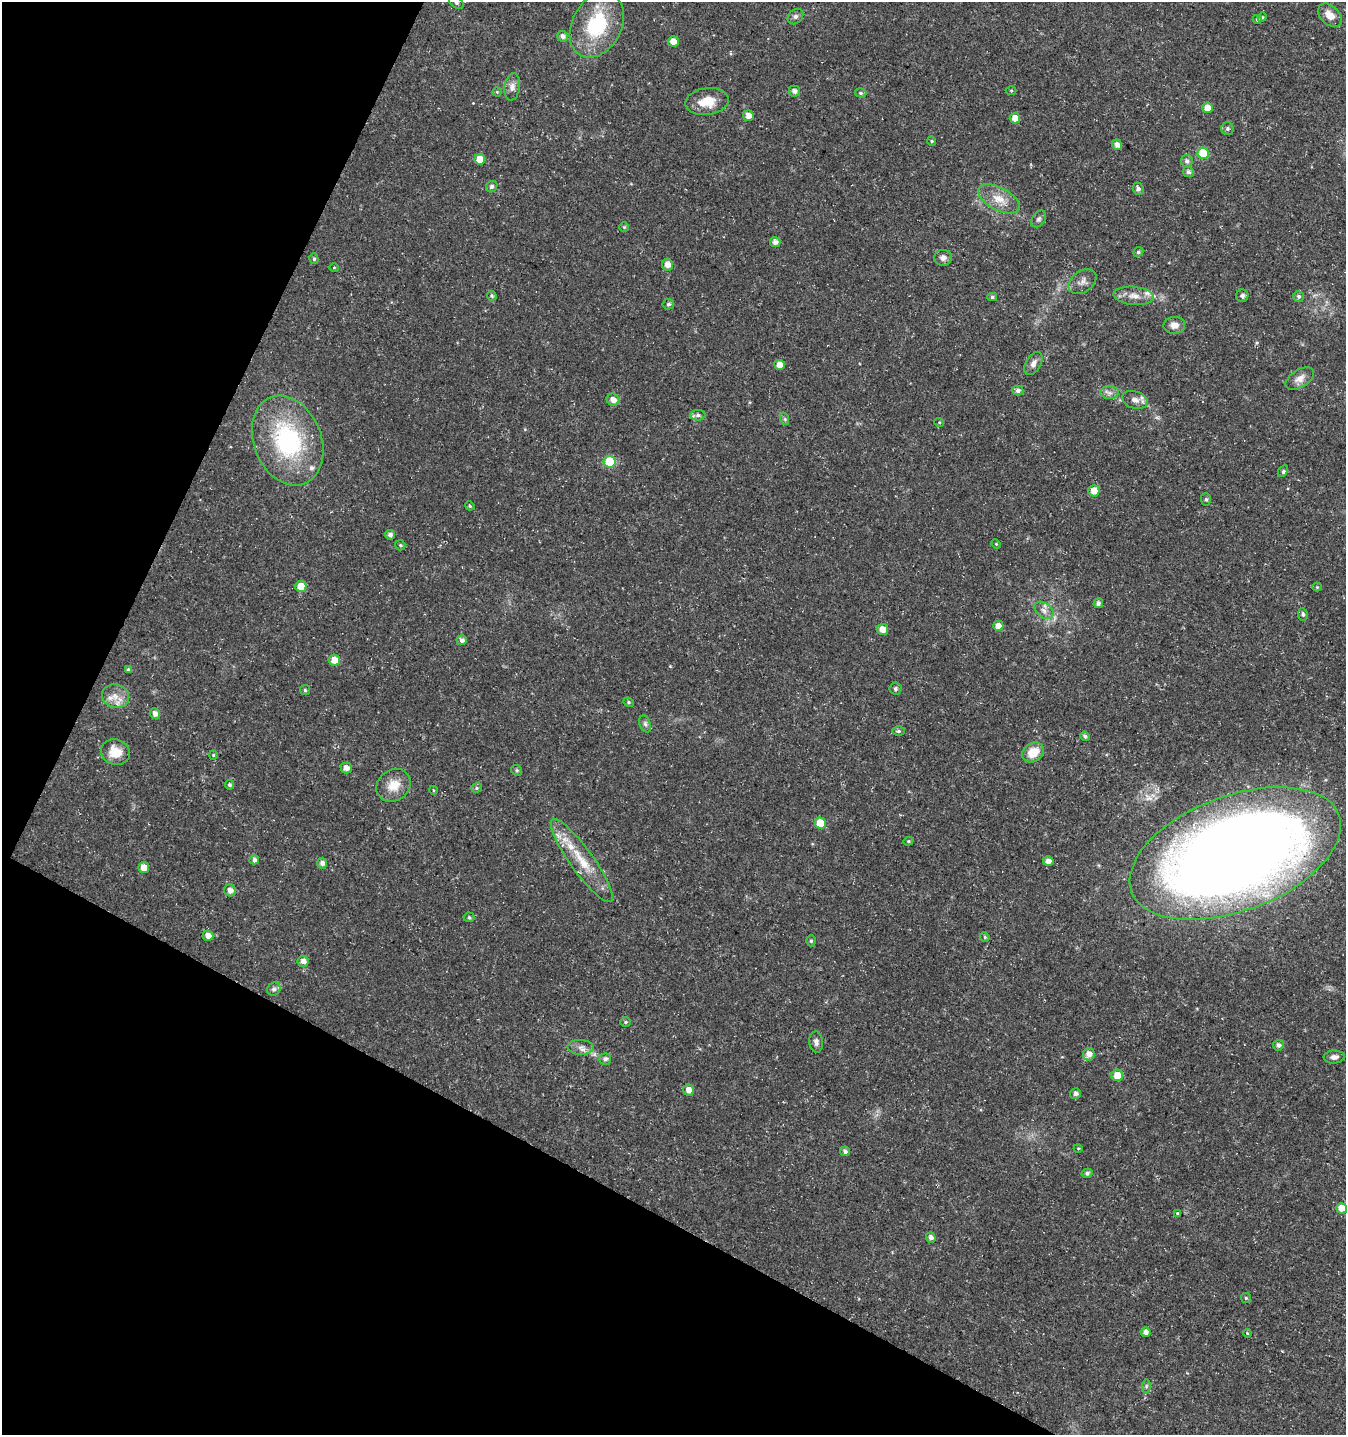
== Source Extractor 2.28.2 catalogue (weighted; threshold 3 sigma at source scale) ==
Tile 9 of 4 x 4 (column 1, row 3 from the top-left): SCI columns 200-1543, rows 1443-2875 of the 5842 x 5743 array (HDU 1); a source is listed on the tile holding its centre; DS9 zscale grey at full resolution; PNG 1348 x 1437 px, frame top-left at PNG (2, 2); each listed source drawn as its Kron ellipse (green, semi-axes under 4 px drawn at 4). Shown black and unused: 25% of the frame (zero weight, under 3 of 5 exposures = <1% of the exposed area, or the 3 px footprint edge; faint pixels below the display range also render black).
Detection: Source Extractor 2.28.2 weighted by HDU 2 'WHT'; one run over the whole footprint, this tile lists its part. Background 0.0225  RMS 0.0021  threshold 0.0094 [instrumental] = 3 sigma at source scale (4.5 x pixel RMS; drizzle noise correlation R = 1.50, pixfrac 1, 0.0396/0.0396 arcsec/px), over >= 5 px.
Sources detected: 129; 5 inside a brighter listed object's ellipse — not listed separately; the other 124 listed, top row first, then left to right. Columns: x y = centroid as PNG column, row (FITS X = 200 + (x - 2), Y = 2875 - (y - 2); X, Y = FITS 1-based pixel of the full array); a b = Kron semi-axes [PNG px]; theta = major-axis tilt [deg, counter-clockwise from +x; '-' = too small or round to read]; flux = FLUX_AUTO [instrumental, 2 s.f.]
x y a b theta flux
456 2 8 5 -36 0.48
1330 15 14 9 -44 2.2
795 17 8 7 - 0.65
1262 17 5 4 - 0.28
1257 19 4 4 - 0.36
597 25 34 24 62 15
562 36 5 5 - 0.89
673 41 5 5 - 1.9
512 87 14 7 83 1.2
1011 90 5 3 - 0.2
794 91 5 5 - 0.86
497 92 4 4 - 0.21
861 93 6 4 -15 0.35
707 101 22 13 7 4.2
1207 108 5 5 - 1.7
748 116 5 5 - 1.7
1015 118 5 5 - 1.8
1227 129 6 6 - 0.44
932 141 5 4 - 0.25
1117 145 5 5 - 1.1
1203 153 6 5 - 9.2
480 159 5 5 - 3.3
1187 161 6 5 - 0.6
1188 172 5 5 - 0.62
492 187 6 5 - 0.47
1138 189 6 5 - 0.76
999 199 23 11 -28 3.3
1039 219 9 6 53 0.61
624 227 5 5 - 0.28
775 242 5 5 - 0.93
1138 252 5 4 - 0.43
943 258 9 8 - 1.1
314 259 5 4 - 0.38
667 265 6 5 - 1.5
334 267 5 3 - 0.2
1082 282 15 10 36 1.4
492 296 5 4 - 0.41
1134 296 20 9 -5 2.1
1242 296 6 6 - 0.53
1299 296 5 5 - 0.46
992 297 5 4 - 0.4
668 304 6 5 - 0.49
1174 325 11 8 4 1.5
1033 363 13 7 60 1.2
780 365 5 5 - 1.8
1300 378 16 9 31 1.5
1018 390 5 5 - 0.67
1110 393 9 6 -1 0.87
613 400 6 6 - 1.3
1135 400 13 8 -18 1.4
698 415 7 5 1 0.63
785 419 6 4 -72 0.31
939 422 5 3 - 0.19
288 441 46 34 -68 26
610 462 6 6 - 9
1283 471 6 4 56 0.42
1094 491 5 5 - 2.4
1206 499 6 5 - 0.43
470 506 5 3 - 0.22
390 535 5 4 - 0.81
996 544 5 4 - 0.22
400 545 5 5 - 0.3
301 586 5 5 - 3
1317 587 4 4 - 0.23
1098 603 5 4 - 0.65
1044 610 11 7 -37 1.1
1303 614 6 5 - 0.51
998 626 5 5 - 1.5
882 629 6 5 - 1.9
462 640 5 5 - 0.82
334 660 6 5 - 2.6
128 670 4 4 - 0.48
895 689 6 6 - 0.4
305 690 5 5 - 0.33
115 696 14 11 -20 2.4
629 702 5 4 - 0.29
155 714 5 5 - 1
645 724 9 5 -70 0.56
899 731 6 5 - 0.42
1085 736 5 4 - 0.56
115 752 15 12 -20 3.7
1033 752 12 9 33 3.9
213 755 4 4 - 0.22
346 768 5 5 - 1.2
517 770 6 5 - 0.36
230 785 4 4 - 0.44
393 785 18 15 37 3.3
477 788 5 4 - 0.33
433 790 4 3 - 0.16
820 823 5 5 - 4.5
908 841 5 4 - 0.27
1235 853 111 57 21 340
254 860 5 4 - 0.79
582 861 50 11 -54 7.1
1048 861 5 5 - 1.1
322 863 5 5 - 0.68
144 868 5 5 - 2.3
230 890 6 6 - 1.3
469 917 5 5 - 0.31
208 936 5 5 - 1.5
985 937 5 4 - 0.26
811 941 5 4 - 0.36
303 961 6 5 - 1.2
274 989 7 6 - 0.61
626 1022 5 4 - 0.28
816 1042 11 7 -84 0.77
1278 1045 5 5 - 0.66
580 1047 13 7 -3 1.2
1089 1054 6 6 - 1.5
1334 1057 10 6 4 0.92
605 1059 5 5 - 0.66
1117 1075 6 5 - 3.4
689 1090 5 5 - 1.7
1075 1093 5 5 - 0.74
1078 1148 4 3 - 0.19
845 1151 5 5 - 0.59
1087 1173 5 4 - 0.5
1342 1208 5 5 - 2.5
1178 1213 4 3 - 0.25
931 1238 5 4 - 0.86
1246 1298 5 5 - 0.31
1145 1332 5 4 - 1.1
1247 1333 4 3 - 0.22
1146 1386 7 4 89 0.41
Isophote crosses this tile's border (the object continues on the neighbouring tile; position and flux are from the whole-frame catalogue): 2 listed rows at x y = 456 2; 1235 853